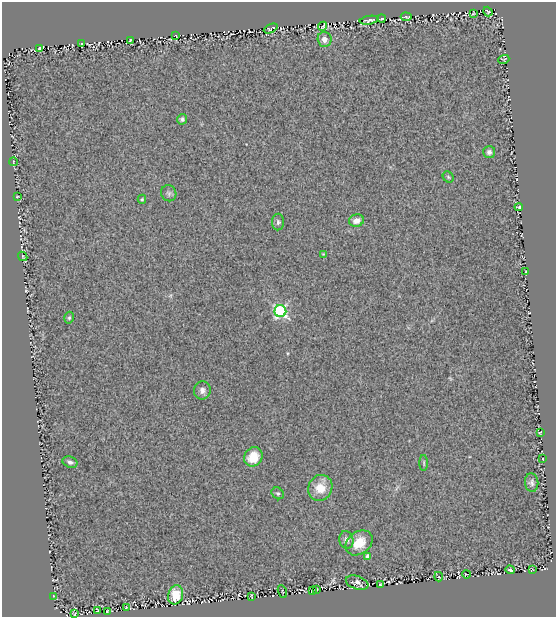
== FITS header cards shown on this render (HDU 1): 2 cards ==
NAXIS1  =                  554
NAXIS2  =                  615

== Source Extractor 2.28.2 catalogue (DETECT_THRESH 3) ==
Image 554 x 615 px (HDU 1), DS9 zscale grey, 1 PNG px = 1 image px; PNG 558 x 619 px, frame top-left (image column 1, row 615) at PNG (2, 2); each listed source drawn as its Kron ellipse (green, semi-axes under 4 px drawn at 4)
Background 0.53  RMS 0.22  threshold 0.664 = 3 sigma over >= 5 px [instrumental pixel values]
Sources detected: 56; all 56 listed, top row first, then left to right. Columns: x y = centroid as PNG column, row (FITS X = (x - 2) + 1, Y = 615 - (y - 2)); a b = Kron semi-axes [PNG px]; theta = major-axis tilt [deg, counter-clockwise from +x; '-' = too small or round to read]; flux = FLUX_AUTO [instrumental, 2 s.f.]
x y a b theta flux
488 12 5 2 - 20
473 14 3 2 - 14
406 17 5 2 - 21
382 19 4 3 - 13
369 20 9 3 9 48
323 26 5 2 - 18
271 28 7 2 25 18
176 36 3 2 - 13
325 39 8 7 - 95
130 40 3 3 - 16
81 44 2 2 - 8.9
40 49 3 3 - 12
504 59 5 3 - 13
182 119 5 5 - 36
489 152 6 6 - 45
13 162 4 3 - 8.9
448 177 6 5 - 20
169 193 8 7 - 43
17 197 3 2 - 11
142 199 4 4 - 18
519 207 4 2 - 20
357 221 7 6 - 110
278 222 8 6 89 39
323 254 4 4 - 12
23 256 5 3 - 13
525 272 3 2 - 8.7
280 311 6 6 - 2500
69 318 6 4 74 22
202 390 9 8 - 67
540 432 3 2 - 14
253 457 10 9 - 290
543 459 2 2 - 10
70 462 7 5 -20 52
424 463 8 3 -90 17
532 483 9 6 -85 43
320 488 13 12 - 280
278 493 6 5 - 27
346 540 9 7 -75 54
359 543 15 11 37 260
368 556 4 4 - 72
510 570 4 3 - 19
532 570 4 2 - 8.5
466 574 4 2 - 11
439 577 5 4 - 21
357 583 12 6 -19 56
380 584 3 2 - 10
317 589 3 2 - 10
312 590 3 2 - 11
282 592 7 2 -69 10
176 595 10 7 75 370
252 596 4 2 - 12
53 597 3 2 - 9.2
126 608 4 2 - 9
97 610 3 2 - 9.7
107 611 3 2 - 9.8
75 614 3 2 - 9.7